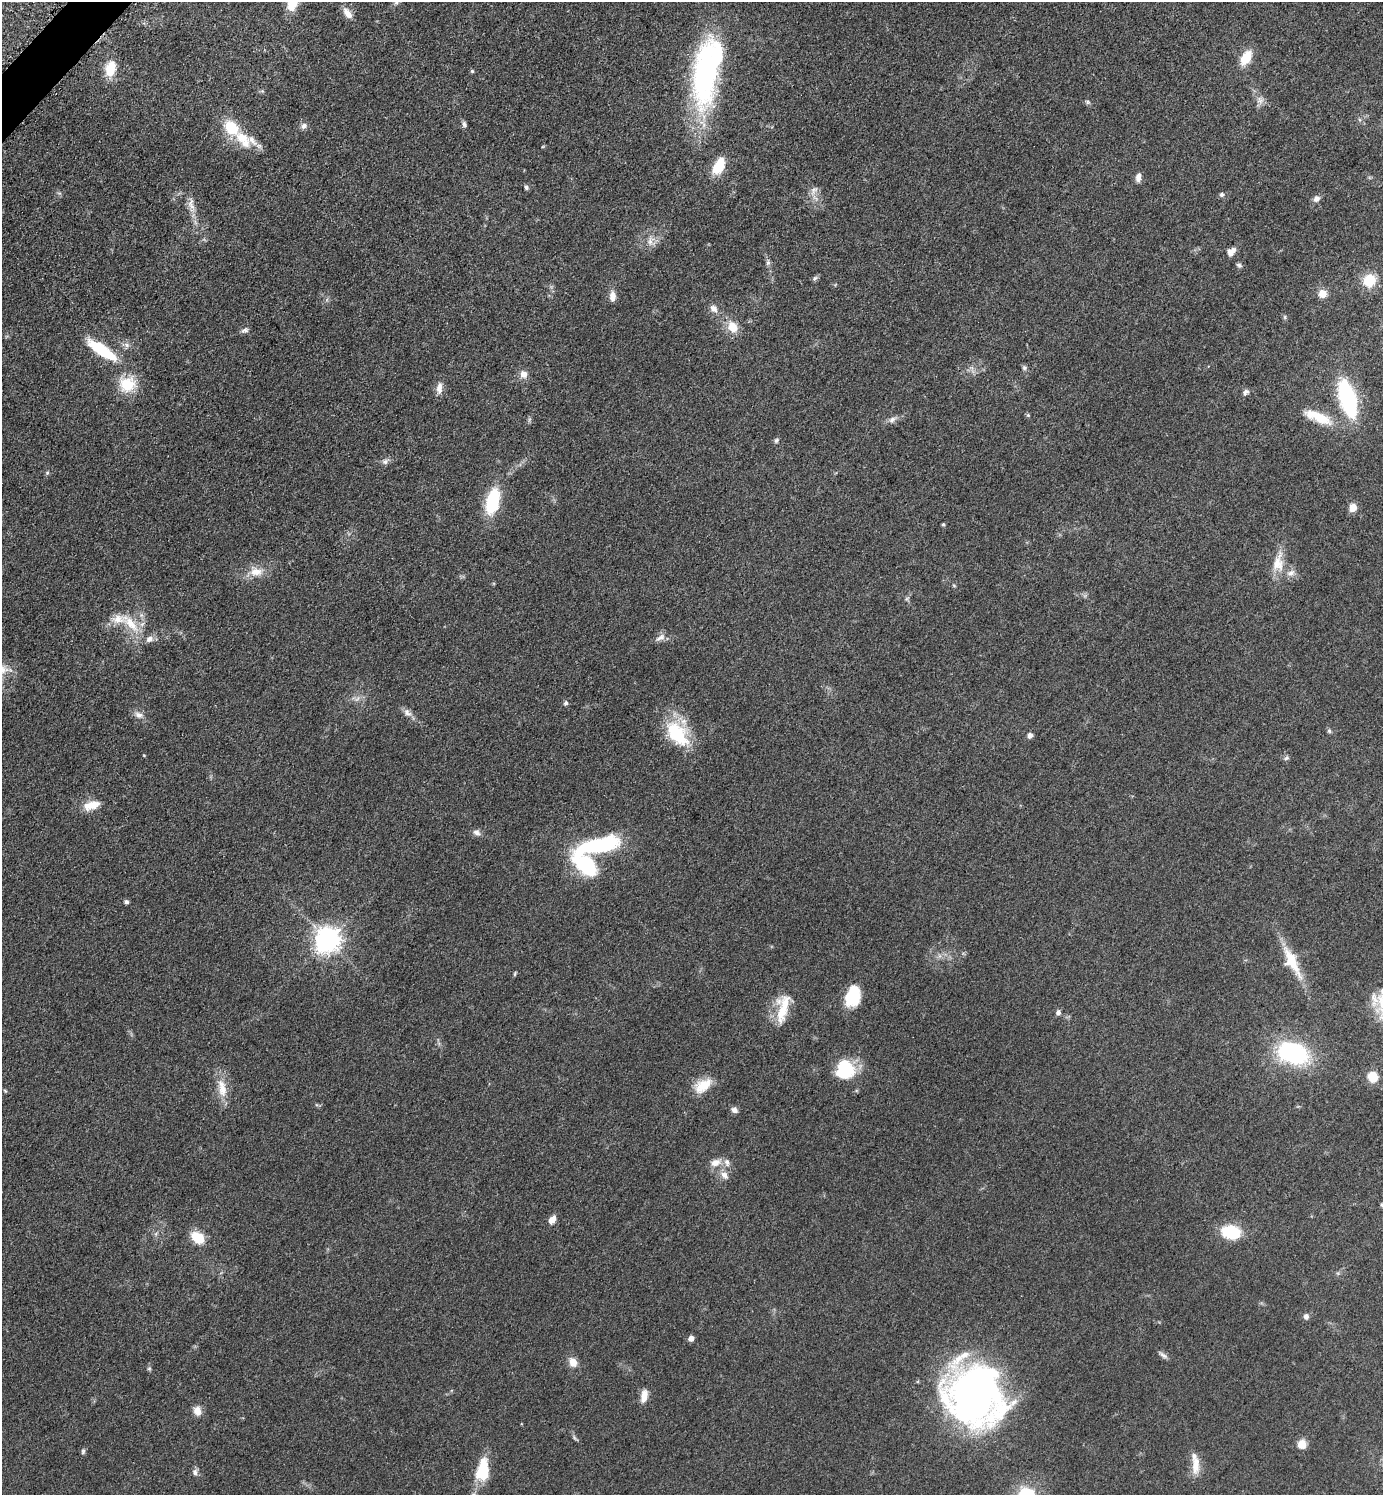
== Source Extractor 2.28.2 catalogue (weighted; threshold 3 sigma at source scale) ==
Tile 11 of 4 x 4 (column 3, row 3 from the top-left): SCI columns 2973-4353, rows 1513-3005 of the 6048 x 6047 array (HDU 1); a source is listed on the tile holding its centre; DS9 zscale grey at full resolution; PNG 1385 x 1497 px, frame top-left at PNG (2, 2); no overlay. Shown black and unused: <1% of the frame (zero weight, under 3 of 5 exposures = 4% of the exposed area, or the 3 px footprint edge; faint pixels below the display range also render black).
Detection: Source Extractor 2.28.2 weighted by HDU 2 'WHT'; one run over the whole footprint, this tile lists its part. Background 0.0497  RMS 0.0054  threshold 0.0244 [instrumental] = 3 sigma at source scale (4.5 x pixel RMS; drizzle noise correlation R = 1.50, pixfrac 1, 0.05/0.05 arcsec/px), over >= 5 px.
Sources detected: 108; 1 too faint to see at this stretch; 2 inside a brighter object's white glare — not listed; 5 inside a brighter listed object's ellipse — not listed separately; the other 100 listed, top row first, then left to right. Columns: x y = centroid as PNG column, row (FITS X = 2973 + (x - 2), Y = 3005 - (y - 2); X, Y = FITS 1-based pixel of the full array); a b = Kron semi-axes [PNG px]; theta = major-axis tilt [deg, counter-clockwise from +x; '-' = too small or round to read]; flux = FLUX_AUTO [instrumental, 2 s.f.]
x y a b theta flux
396 2 7 5 30 1.2
293 3 17 10 69 13
347 13 15 8 -55 4.7
1246 58 13 8 59 14
110 68 17 10 76 12
472 71 4 4 - 0.76
705 72 84 28 86 100
1260 101 9 8 - 2.7
1088 102 6 5 - 0.95
464 124 8 6 -73 1.5
304 126 9 7 38 2.1
231 128 20 14 -46 16
246 143 17 13 -3 8.2
719 166 17 9 63 16
1138 177 10 6 79 3.2
526 187 6 5 - 1.3
814 190 13 7 58 2.9
1222 195 6 6 - 1.1
1316 199 8 7 - 2.5
192 206 12 6 -55 3.3
650 242 11 7 -90 2.9
1231 252 11 8 47 3.4
768 263 7 5 69 1.2
1239 265 7 5 -44 1.2
815 278 7 4 44 1.1
1369 280 15 13 61 13
1323 294 9 9 - 5.4
613 296 12 7 -85 4
714 309 11 8 -44 2.9
1285 317 6 4 -90 0.79
733 327 15 12 -51 7.9
244 330 9 6 28 1.6
127 345 8 6 -37 1.9
102 350 39 11 -35 25
1024 368 7 5 -1 1.1
524 374 10 9 - 3.7
127 384 22 20 -6 15
439 388 16 7 84 3.8
1246 392 9 6 44 1.6
1347 398 34 14 -73 68
1028 415 5 5 - 0.66
1318 417 40 12 -23 16
892 419 11 7 30 2.4
776 440 7 5 53 1.1
385 462 8 6 57 1.8
47 473 6 4 46 0.72
493 501 24 12 77 32
1353 507 9 8 - 4.9
943 524 5 4 - 0.71
1278 563 29 15 80 11
256 572 20 11 -1 7.1
1291 573 12 8 28 3.1
954 586 6 3 -20 0.58
907 598 6 4 19 0.78
130 623 31 11 -46 13
660 638 16 7 29 2.7
566 703 6 5 - 1.3
407 713 13 8 -40 2.9
139 715 11 8 -26 3
1329 731 7 5 -68 0.98
677 733 36 21 -51 30
1030 735 6 6 - 2
1286 758 7 5 27 1.1
91 805 22 11 17 7.7
476 832 10 8 -25 2.1
598 846 49 14 15 57
586 865 20 13 -37 46
126 902 6 5 - 1.1
327 940 9 8 - 490
1292 962 45 14 -63 18
515 974 7 3 81 0.62
853 996 20 14 74 19
783 1008 38 13 79 15
1058 1012 7 6 - 1.6
1293 1053 29 19 -18 69
844 1071 23 19 39 23
1373 1077 13 12 - 7.1
703 1085 24 14 33 10
222 1088 28 11 -80 9.2
5 1091 5 4 - 0.58
734 1110 8 7 - 2.2
715 1162 15 10 21 4.8
724 1175 13 8 -47 3.3
1382 1205 5 4 - 0.94
552 1220 9 6 49 4.2
1231 1232 14 10 -11 32
198 1238 15 10 -38 13
1306 1316 7 6 - 1.7
691 1338 5 5 - 3
1163 1355 14 5 -37 1.9
573 1362 10 8 -64 5.6
149 1368 5 5 - 0.84
644 1396 15 7 76 5
975 1396 54 48 -70 290
197 1411 11 9 -78 4.4
1302 1444 11 10 - 4.8
83 1451 7 5 75 1
1196 1464 27 10 -90 7.8
195 1472 10 6 -71 1.8
483 1472 24 17 69 16
Isophote crosses this tile's border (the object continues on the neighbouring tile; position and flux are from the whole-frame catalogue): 3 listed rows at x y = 396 2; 293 3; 1382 1205